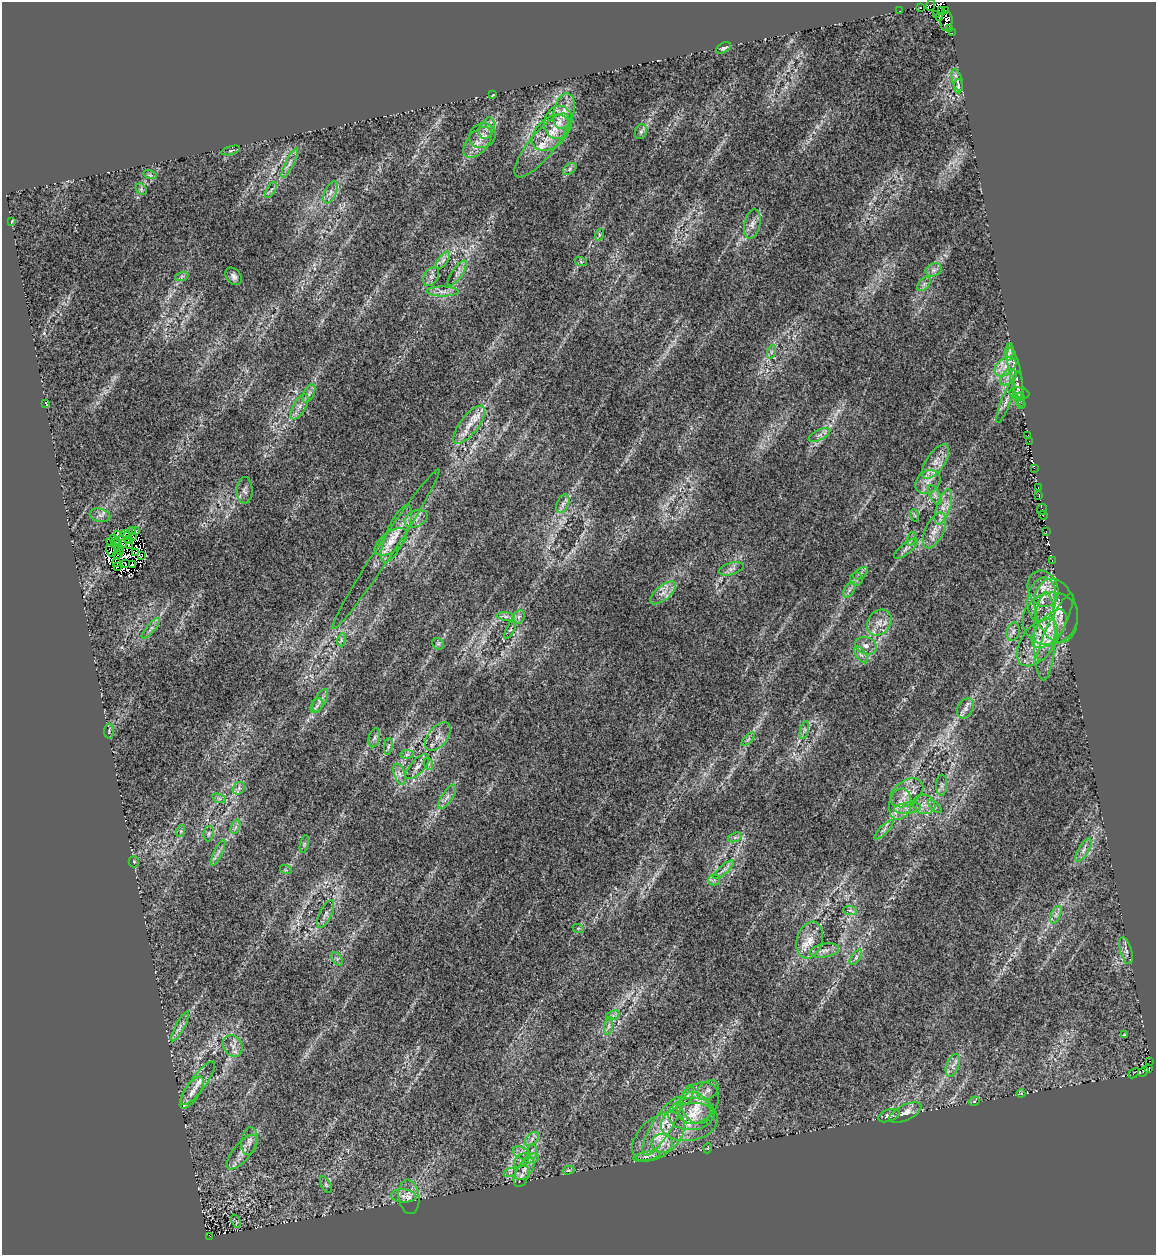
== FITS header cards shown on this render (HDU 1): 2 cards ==
NAXIS1  =                 1154
NAXIS2  =                 1253

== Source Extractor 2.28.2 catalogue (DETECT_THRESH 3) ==
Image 1154 x 1253 px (HDU 1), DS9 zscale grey, 1 PNG px = 1 image px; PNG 1158 x 1257 px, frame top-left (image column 1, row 1253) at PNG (2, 2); each listed source drawn as its Kron ellipse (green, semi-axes under 4 px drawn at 4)
Background 0.56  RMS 0.027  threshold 0.0822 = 3 sigma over >= 5 px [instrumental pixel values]
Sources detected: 233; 22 with non-positive FLUX_AUTO (blend fragments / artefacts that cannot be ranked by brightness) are neither listed nor drawn; the other 211 listed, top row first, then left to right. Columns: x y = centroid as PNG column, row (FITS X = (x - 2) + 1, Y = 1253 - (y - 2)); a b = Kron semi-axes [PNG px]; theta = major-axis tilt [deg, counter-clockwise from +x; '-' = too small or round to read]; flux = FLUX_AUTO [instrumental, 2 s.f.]
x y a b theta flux
930 5 6 3 68 1.7
921 7 3 2 - 22
942 10 3 2 - 13
946 10 3 3 - 7.7
900 11 2 2 - 3.2
937 14 4 3 - 35
940 17 4 2 - 7.2
947 21 10 6 84 100
950 28 3 2 - 17
952 33 3 2 - 3.3
724 48 8 4 26 5.5
957 80 12 5 -73 7.1
958 86 7 4 -89 3.6
493 95 3 2 - 1.6
564 111 18 10 76 24
558 122 16 14 77 29
487 128 11 7 68 11
641 132 8 6 69 4.8
551 133 22 14 43 39
483 136 13 12 - 16
478 142 18 10 50 23
542 145 40 12 51 48
231 150 9 3 15 3.4
290 163 16 4 64 9
570 169 7 5 38 4
150 175 7 4 -17 3.1
141 189 6 5 - 3.6
271 190 9 3 58 4
330 192 12 6 66 8.9
12 221 4 2 - 1.6
752 224 15 8 78 12
599 235 6 4 73 2.3
443 260 10 5 54 5.8
581 262 6 4 -20 2.4
934 270 8 6 21 6.7
457 273 15 5 55 8.4
182 276 7 4 20 3.5
234 276 10 7 -50 6.9
431 277 10 7 58 7.7
924 284 8 5 45 5.6
442 291 16 5 0 11
771 352 7 4 72 4.2
1009 352 9 2 83 4.3
1005 367 12 8 38 18
1015 373 26 6 -78 25
1008 377 10 6 40 8.3
1018 386 14 5 -89 8.3
309 393 10 5 63 5.8
1019 393 10 6 -8 5.9
1020 399 7 4 89 3.6
1006 402 23 4 69 12
45 403 4 2 - 2
1022 405 3 2 - 7.4
299 407 14 6 60 12
469 425 23 9 52 28
820 435 11 5 26 7.2
1028 435 2 2 - 1.4
1029 441 2 2 - 4.3
936 461 20 9 56 24
1034 468 2 2 - 7
928 482 13 11 40 20
1038 487 3 2 - 8.3
245 490 13 8 90 8.7
935 495 11 5 -62 5.5
1039 495 3 2 - 15
563 504 10 6 68 6.6
943 507 18 7 71 19
1042 510 5 5 - 23
100 515 10 6 -15 8.1
914 515 6 4 -70 2.7
1043 515 4 2 - 1.5
416 519 12 8 24 12
934 530 19 9 65 23
132 531 3 2 - 1.9
136 531 3 2 - 2.6
1046 531 3 2 - 6.4
125 533 3 2 - 0.2
117 534 4 2 - 2.1
396 534 31 10 67 36
128 536 3 2 - 3.1
133 536 4 2 - 5.9
113 538 3 3 - 10
911 539 7 4 71 3.8
128 540 3 2 - 7
110 541 3 2 - 1.4
391 542 19 10 37 24
116 543 5 2 - 0.14
123 543 4 2 - 5.2
130 546 4 2 - 1.3
119 548 3 2 - 3.2
906 548 15 5 39 7.8
386 549 96 8 56 39
111 551 6 2 -62 0.17
121 552 2 2 - 3
136 553 3 2 - 1.4
117 555 4 2 - 7.9
142 556 3 2 - 3.2
1052 560 3 2 - 2.8
117 562 3 2 - 0.35
125 564 4 2 - 1.1
132 565 3 2 - 1.5
118 566 3 2 - 0.076
731 569 13 6 17 8.1
861 573 8 5 32 4.9
856 579 7 6 - 5.1
1043 589 18 15 -71 32
849 590 8 5 60 5.6
663 593 16 7 39 15
1042 600 22 14 81 40
1056 611 32 20 -75 60
506 616 8 4 -8 4.8
519 617 7 5 61 5.9
1050 619 28 25 29 64
879 622 14 11 52 20
1055 627 37 8 64 30
151 628 13 4 50 7
510 629 10 4 63 3.3
1049 629 23 12 50 43
1013 632 9 6 76 7.1
1045 636 44 10 89 58
341 640 6 4 73 4.1
1037 642 27 16 53 57
438 644 6 5 - 3.1
866 646 11 8 -21 13
861 655 10 5 -54 6
320 700 13 5 59 8.5
317 706 8 5 60 6.2
966 708 11 7 59 9.6
804 730 9 3 77 4.4
109 731 7 5 89 3.3
438 737 16 9 52 17
374 738 10 5 76 5.5
748 739 8 3 45 3.4
388 746 8 4 81 4.7
407 754 7 4 1 3.5
429 764 6 4 -72 2.5
417 767 15 7 48 11
400 774 11 5 -71 8.6
942 785 10 5 87 6.1
239 788 7 5 47 5.4
907 793 18 12 36 26
447 797 14 5 57 9.1
219 798 7 4 -19 4.2
900 804 16 11 76 26
924 804 11 9 -21 14
935 806 8 3 -45 3.1
908 808 13 5 5 12
235 827 7 4 70 4.8
884 830 13 3 45 5.4
181 831 6 4 72 2.6
209 833 8 5 82 4.6
735 837 7 4 19 4.1
304 844 9 3 77 3.2
1083 850 13 5 59 8.8
218 853 14 4 64 7.5
134 862 5 5 - 3.1
286 870 6 3 -18 2.2
724 870 13 3 41 6.1
714 880 5 5 - 3.8
850 910 7 4 -1 4.1
325 914 15 6 63 9.4
1056 915 9 4 67 6.3
578 928 6 3 -18 2.2
810 940 19 13 73 28
825 950 14 7 11 11
1126 951 14 5 -74 7.2
856 957 9 4 55 4.5
337 959 7 4 -55 4.3
613 1015 7 4 19 3.9
180 1026 17 4 62 9.1
609 1026 9 4 82 5.6
1124 1035 3 2 - 1.8
233 1046 11 9 -58 14
1149 1061 3 2 - 4.3
953 1065 12 6 71 9.3
1148 1068 3 2 - 13
1143 1072 5 3 - 7.4
1134 1073 6 2 46 5.5
198 1083 26 7 53 21
708 1090 12 8 36 11
192 1092 18 7 56 17
1021 1093 4 3 - 2.4
688 1095 10 5 71 5.3
974 1101 5 4 - 2.6
698 1103 23 17 45 45
696 1108 17 13 -55 26
905 1113 17 7 25 16
691 1114 23 16 5 43
889 1116 11 6 18 9.9
690 1122 29 18 10 62
662 1127 34 9 58 46
658 1137 31 18 41 66
532 1139 8 5 46 6.3
249 1141 14 8 81 12
662 1143 10 9 - 16
708 1148 5 3 - 1.5
532 1151 7 4 -87 4.6
242 1152 21 8 51 19
522 1153 9 5 -28 6.6
647 1156 14 4 12 5.8
532 1158 7 4 19 5.4
521 1161 9 5 45 4.8
525 1169 13 7 51 12
568 1170 6 4 15 2.3
510 1172 6 4 19 3.3
521 1176 12 7 69 8.8
326 1185 9 5 -63 4.5
404 1196 13 6 -3 13
409 1197 17 10 -83 17
236 1221 7 4 -67 3.1
210 1236 3 2 - 12
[22 non-positive-flux detections neither listed nor drawn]